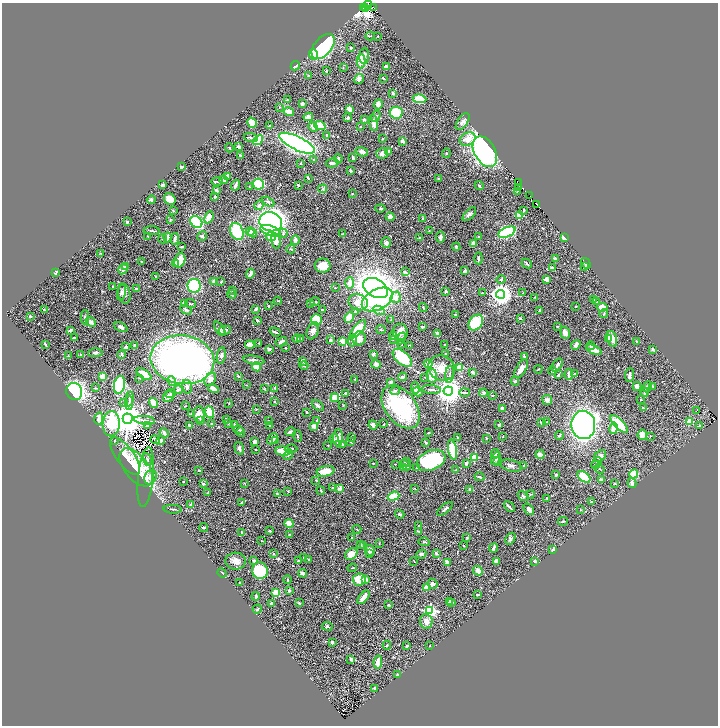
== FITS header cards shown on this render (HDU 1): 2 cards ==
NAXIS1  =                 1432
NAXIS2  =                 1447

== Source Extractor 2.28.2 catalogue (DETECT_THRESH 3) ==
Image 1432 x 1447 px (HDU 1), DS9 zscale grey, zoomed out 1/2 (1 PNG px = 2 x 2 image px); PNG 720 x 728 px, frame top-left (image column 1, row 1446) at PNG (2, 3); each listed source drawn as its Kron ellipse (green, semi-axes under 4 px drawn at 4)
Background 1.03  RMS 0.03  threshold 0.09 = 3 sigma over >= 5 px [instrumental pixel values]
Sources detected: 601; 47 cannot appear on this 1/2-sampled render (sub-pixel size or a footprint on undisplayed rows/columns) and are neither listed nor drawn; of the other 554, the 500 brightest by FLUX_AUTO listed and drawn (54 fainter detections omitted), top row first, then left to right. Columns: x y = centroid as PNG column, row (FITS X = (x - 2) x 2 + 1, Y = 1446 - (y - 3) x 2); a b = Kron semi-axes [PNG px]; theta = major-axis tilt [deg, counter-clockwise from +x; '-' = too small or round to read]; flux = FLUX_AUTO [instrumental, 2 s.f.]
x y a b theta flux
368 5 4 2 - 3.8
373 7 4 2 - 42
363 8 2 2 - 9.2
366 8 2 1 - 20
370 36 4 2 - 4.3
378 36 2 2 - 3.3
323 47 15 8 50 850
351 48 4 3 - 6.4
314 55 5 4 - 27
364 56 8 5 84 13
361 61 7 4 87 63
295 66 5 2 - 13
386 66 2 2 - 17
343 68 2 2 - 3.4
326 71 3 2 - 6.8
308 76 2 2 - 4.1
383 78 3 2 - 5.8
359 79 5 4 - 18
393 93 3 2 - 13
420 99 7 4 -8 140
287 100 2 2 - 3.1
302 104 3 3 - 18
378 104 5 4 - 32
280 107 2 2 - 3.1
350 109 4 2 - 62
289 112 5 3 - 58
396 113 6 6 - 180
376 116 6 3 59 7.6
308 117 5 3 - 26
348 118 3 2 - 11
364 120 3 3 - 8.1
463 122 9 5 54 20
252 123 5 4 - 150
374 123 8 3 -83 32
269 126 2 2 - 8.9
320 126 6 3 -21 180
313 127 5 4 - 29
361 127 2 2 - 5.3
327 135 4 3 - 13
251 138 7 2 -17 8.4
382 139 3 2 - 3
468 139 8 6 28 62
258 140 6 4 42 140
402 141 3 2 - 18
297 143 19 6 -26 2500
239 147 3 2 - 23
229 148 4 2 - 5.6
388 151 3 2 - 6.7
362 152 6 4 -15 18
485 152 16 10 -60 1300
382 153 6 5 - 20
446 153 4 3 - 5.8
240 155 4 3 - 5.4
353 157 3 2 - 8.7
314 159 2 2 - 5.9
338 159 5 3 - 11
301 163 2 2 - 2.6
332 163 6 3 15 19
182 167 3 2 - 7
350 171 3 3 - 11
227 176 3 3 - 37
308 178 3 2 - 7.9
439 179 4 3 - 6.5
224 180 4 4 - 15
217 182 6 2 -1 7
519 183 2 1 - 18
258 184 5 5 - 260
163 185 3 3 - 16
235 185 5 2 - 22
298 185 2 2 - 5.1
479 186 4 2 - 6
249 187 3 2 - 3.3
519 187 3 1 - 9.5
323 189 4 2 - 4.7
216 190 4 3 - 15
517 191 2 2 - 3.5
352 194 3 2 - 2.9
530 196 2 1 - 12
215 197 3 2 - 8.2
170 199 6 5 - 58
151 200 4 3 - 8.3
268 202 7 3 -29 13
536 204 3 2 - 37
259 205 5 4 - 16
380 208 5 3 - 7.6
523 210 3 2 - 5.7
173 211 3 3 - 4.9
469 214 8 4 45 17
519 215 3 2 - 120
209 217 6 4 67 69
390 217 4 4 - 36
170 219 4 2 - 5.3
422 219 3 3 - 6
127 222 2 2 - 9.3
196 222 7 5 -41 280
271 222 11 9 -14 1600
152 231 8 2 -2 7.4
250 231 4 3 - 14
270 231 11 5 -21 110
429 231 2 2 - 3
237 232 9 6 -68 250
507 232 9 5 23 560
253 233 4 3 - 19
283 233 4 4 - 9.2
343 233 4 2 - 5
148 236 4 2 - 4.5
202 236 5 3 - 9.1
168 237 5 3 - 21
271 237 5 4 - 78
440 237 5 3 - 22
478 237 3 3 - 5.2
420 238 4 3 - 5.3
564 238 4 3 - 31
163 239 5 3 - 6.5
175 239 6 3 78 14
295 240 5 3 - 24
276 241 8 4 -80 43
386 243 5 4 - 15
473 243 4 3 - 28
182 247 4 2 - 7.8
456 247 4 3 - 7.2
291 249 4 3 - 6.4
100 253 2 2 - 3.1
479 258 6 3 88 11
555 258 3 2 - 6.6
180 260 7 5 66 86
141 262 2 2 - 6.5
527 263 5 2 - 8.1
586 263 5 3 - 17
175 264 3 3 - 8.6
323 266 8 7 - 69
584 266 4 3 - 6.6
126 267 3 3 - 5.1
552 267 4 2 - 7
123 269 5 3 - 25
465 271 4 3 - 15
405 272 2 2 - 24
55 273 4 2 - 6.1
250 274 5 2 - 27
156 277 2 2 - 11
501 279 4 4 - 7.5
547 279 3 3 - 30
214 281 4 3 - 26
221 282 3 3 - 5.4
350 283 6 4 88 44
113 286 2 2 - 4.6
194 286 7 6 - 460
335 288 3 2 - 2.9
376 288 13 9 -30 6500
137 289 4 3 - 9.6
232 290 3 3 - 4.3
446 291 3 3 - 8.7
121 292 8 4 76 17
482 293 4 3 - 5.5
523 293 3 2 - 3.3
124 294 10 6 -76 29
232 294 4 4 - 12
500 294 4 4 - 4100
396 297 6 5 - 36
535 297 2 2 - 3.3
377 300 17 10 28 430
593 300 2 2 - 17
278 301 4 2 - 4
315 302 5 3 - 5.7
358 302 10 8 -22 69
596 302 3 2 - 4.3
184 303 3 3 - 26
310 303 3 2 - 3.9
191 304 5 2 - 5.5
268 306 3 2 - 3.5
575 306 2 2 - 3.2
423 307 4 2 - 4.7
602 307 5 4 - 56
256 309 4 3 - 6.3
44 310 4 2 - 11
186 310 6 3 -29 10
322 310 2 2 - 6.7
379 310 6 4 -27 15
539 310 3 1 - 3.3
355 311 3 3 - 4.3
604 314 4 3 - 4.9
455 315 4 3 - 4.3
30 316 2 2 - 8.4
85 317 7 4 90 9.1
349 318 5 3 - 100
520 318 2 2 - 4.1
391 319 2 2 - 2.8
257 320 3 2 - 11
316 320 6 5 - 180
91 322 5 4 - 25
476 322 9 6 51 250
557 326 3 3 - 4.1
121 327 7 4 -27 16
422 327 3 2 - 5.6
220 329 8 4 -57 12
358 329 11 4 49 170
70 330 3 2 - 8.2
225 330 6 3 13 21
381 330 4 2 - 4.4
313 331 9 5 67 30
275 332 5 2 - 9.8
400 332 8 7 - 41
437 333 4 4 - 8.4
565 333 6 4 -70 28
393 336 4 4 - 15
74 338 4 2 - 8.2
359 338 7 6 - 31
608 338 4 3 - 29
297 339 4 4 - 16
301 339 3 2 - 4.8
401 339 6 4 69 11
612 339 8 4 -72 48
330 340 3 3 - 17
393 340 2 2 - 3.2
343 341 3 3 - 120
352 341 6 4 78 10
637 341 2 2 - 6.7
281 342 6 3 30 21
259 343 2 2 - 3.5
45 344 3 2 - 8.4
401 344 3 2 - 2.8
445 344 2 2 - 4.5
135 345 3 2 - 7
250 345 5 4 - 40
410 345 4 2 - 3.3
576 345 5 3 - 20
591 346 4 3 - 7.2
126 347 3 2 - 6.6
285 348 3 2 - 3.3
269 349 3 2 - 13
653 349 4 2 - 14
594 350 8 4 -24 44
96 353 7 4 2 12
122 354 4 3 - 9.3
373 354 2 2 - 46
446 354 2 2 - 4.4
81 355 4 4 - 8.9
221 355 8 4 80 17
68 356 3 2 - 3
524 356 3 2 - 9.5
402 358 11 6 -40 270
182 360 32 24 -8 2900
254 360 11 3 -9 21
302 361 3 2 - 16
376 364 4 4 - 18
428 364 4 4 - 24
304 365 4 3 - 8.4
557 365 7 3 54 15
257 367 5 4 - 110
442 368 14 12 -26 84
460 368 3 3 - 200
521 369 10 5 59 33
538 369 4 2 - 3.9
553 371 4 3 - 7.9
473 372 2 2 - 41
144 374 9 4 -35 72
450 374 8 2 83 9.2
569 374 6 3 88 33
575 374 2 2 - 4.8
558 375 4 3 - 7
629 375 7 3 85 17
238 376 3 2 - 6.6
432 376 7 5 -82 49
103 377 3 3 - 80
402 377 4 3 - 10
425 377 3 2 - 3.2
140 378 3 3 - 4.5
210 379 7 5 55 35
355 379 2 2 - 8.4
172 381 5 4 - 9.5
515 381 4 3 - 12
390 382 4 3 - 6.9
119 385 9 5 80 420
247 385 2 2 - 2.8
637 386 4 4 - 20
653 386 3 2 - 3.4
187 387 7 5 -76 14
648 387 6 2 69 16
95 388 4 2 - 4.3
213 388 6 3 -30 20
275 388 3 3 - 5.8
415 388 6 4 -84 14
178 389 4 3 - 7.1
264 389 4 2 - 3.9
431 389 9 2 -4 8.9
74 391 9 8 - 840
395 391 5 4 - 12
448 391 4 4 - 7700
417 392 5 4 - 14
464 392 5 3 - 8.9
645 392 4 3 - 14
345 393 2 2 - 7.5
484 393 4 4 - 16
171 394 6 3 25 7.3
493 395 4 2 - 3.6
168 397 6 5 - 22
335 398 4 4 - 87
129 399 7 3 82 11
640 399 2 2 - 3
547 400 5 5 - 19
124 402 2 2 - 8.1
275 402 3 2 - 6.9
129 403 7 3 87 9
153 403 5 3 - 79
229 403 3 2 - 3
343 405 3 2 - 2.8
185 406 3 2 - 3.6
318 406 7 3 -39 12
401 407 24 15 -53 530
502 408 2 2 - 15
643 408 2 2 - 4.3
256 409 3 2 - 2.9
697 410 2 1 - 76
210 412 6 4 -68 130
307 412 2 2 - 4.7
191 414 3 2 - 8.9
199 415 8 5 -86 49
99 419 6 4 78 34
128 419 5 5 - 13000
226 419 4 2 - 4.4
145 420 10 3 -6 14
317 420 3 2 - 5.1
201 421 4 3 - 6.7
268 421 2 2 - 3
690 421 3 3 - 110
547 422 2 2 - 3.3
541 423 4 3 - 5.2
111 424 12 8 87 250
212 424 4 3 - 5.5
228 424 3 3 - 3.3
234 424 3 2 - 4.9
384 424 3 3 - 4.1
619 424 11 4 -45 250
147 425 3 2 - 13
270 425 3 2 - 3.3
373 425 4 3 - 23
499 425 4 3 - 16
583 425 14 12 -86 2400
700 425 4 3 - 4.4
190 426 3 2 - 16
314 426 4 3 - 27
614 428 6 4 78 73
238 430 5 3 - 6.9
241 432 5 2 - 5.6
291 432 5 2 - 17
164 433 5 2 - 13
428 433 3 2 - 3.2
559 435 4 3 - 8.9
642 435 5 4 - 48
297 436 6 2 -71 4.8
650 436 3 3 - 3.5
457 437 4 3 - 3.8
503 437 3 2 - 3.6
334 438 4 3 - 7.3
338 438 8 5 86 40
351 438 3 2 - 3.5
272 439 6 4 46 16
486 439 2 2 - 2.7
155 440 5 3 - 19
115 441 2 2 - 4.6
160 441 4 3 - 12
276 441 3 2 - 7.5
255 442 4 3 - 16
351 442 4 2 - 4.6
426 443 4 2 - 7.4
342 444 3 3 - 5.7
328 445 3 2 - 2.6
239 448 6 4 -74 14
255 449 2 1 - 2.7
291 449 6 3 2 11
452 450 10 4 -79 220
283 451 8 4 -5 96
495 454 4 3 - 6.4
540 454 4 3 - 25
288 455 6 4 50 13
125 456 22 9 -54 57
600 456 7 5 49 23
475 457 3 2 - 180
496 458 7 3 68 22
147 459 6 3 -69 9.5
431 460 15 9 24 630
498 461 4 3 - 4.6
406 462 5 3 - 11
373 463 2 2 - 3.9
466 463 3 2 - 15
597 463 6 3 51 8.4
395 464 2 1 - 2.7
405 465 6 3 -47 22
595 465 4 3 - 6.9
511 466 11 5 -14 20
524 466 4 3 - 4.4
136 467 22 12 -51 230
404 467 3 3 - 5.4
416 468 2 2 - 3.2
599 469 5 2 - 4.3
199 470 2 2 - 5.7
456 470 3 3 - 4.1
325 471 9 5 12 85
634 474 4 4 - 150
556 475 3 2 - 6.5
146 477 30 7 84 65
150 477 7 6 - 33
480 477 5 2 - 8.6
584 477 7 4 -38 300
316 480 3 2 - 3.2
602 480 3 3 - 15
183 481 2 2 - 2.7
244 483 4 2 - 2.9
632 483 5 3 - 22
203 484 3 3 - 5
615 484 3 2 - 4.7
333 488 3 3 - 3.8
340 488 3 3 - 29
415 488 3 2 - 3.3
470 489 4 3 - 6.7
288 491 2 2 - 3.1
321 491 4 2 - 3.6
208 492 3 2 - 3.6
277 494 4 2 - 7.3
531 494 4 3 - 5.3
393 496 6 4 19 120
523 496 6 3 -34 8.1
547 498 2 2 - 4.4
591 502 2 2 - 5.1
242 503 4 3 - 5.7
191 504 2 2 - 14
509 507 6 2 -46 11
173 509 9 2 -3 7.2
445 509 9 2 40 11
529 509 6 3 -53 22
580 510 2 2 - 2.6
400 514 5 3 - 6.4
563 521 5 2 - 7.1
289 524 4 3 - 68
419 525 2 2 - 4
204 527 4 3 - 8.2
357 529 4 3 - 5.7
269 531 3 2 - 6
418 531 4 2 - 4.9
242 533 4 3 - 5.8
289 534 2 2 - 2.7
352 538 2 2 - 3.9
467 538 4 2 - 4.6
510 539 6 4 61 9.8
261 541 3 2 - 3.9
424 542 5 3 - 7
379 543 2 2 - 5.1
361 545 3 3 - 5.6
463 545 2 2 - 3.1
364 546 4 3 - 6.1
493 548 4 2 - 20
370 550 5 5 - 35
553 550 3 2 - 8.8
436 553 3 3 - 9.9
273 554 3 3 - 7.5
351 554 7 5 39 56
370 554 4 3 - 4.8
421 554 5 3 - 11
303 558 2 1 - 9.4
309 560 3 2 - 11
236 561 10 8 -2 35
254 561 2 2 - 15
298 561 3 2 - 7.3
414 561 2 1 - 2.6
496 561 3 3 - 25
535 561 3 2 - 6.8
448 562 4 2 - 46
352 568 4 1 - 3.9
260 571 8 7 - 280
478 571 5 4 - 34
222 573 5 2 - 4.7
303 573 4 3 - 31
359 579 6 6 - 110
365 579 3 3 - 23
287 580 4 3 - 7.1
239 583 3 2 - 2.8
433 584 5 4 - 24
426 588 4 3 - 51
289 591 3 3 - 9.7
276 592 4 3 - 78
477 595 4 2 - 4.9
256 596 4 3 - 9.7
364 597 8 3 51 49
450 601 3 3 - 16
452 602 2 2 - 8.5
271 603 2 2 - 13
299 603 4 2 - 5.8
388 605 3 2 - 6.1
257 609 5 2 - 6.4
430 611 4 4 - 1000
426 621 7 6 - 36
327 626 5 3 - 9.2
332 642 3 3 - 9.4
387 645 4 3 - 5.1
407 646 2 2 - 9.4
430 646 2 2 - 3.7
351 659 3 2 - 16
378 662 6 3 82 58
398 674 4 2 - 3.8
375 688 3 2 - 2.9
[54 fainter detections neither listed nor drawn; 47 sub-pixel or undisplayed-footprint detections neither listed nor drawn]